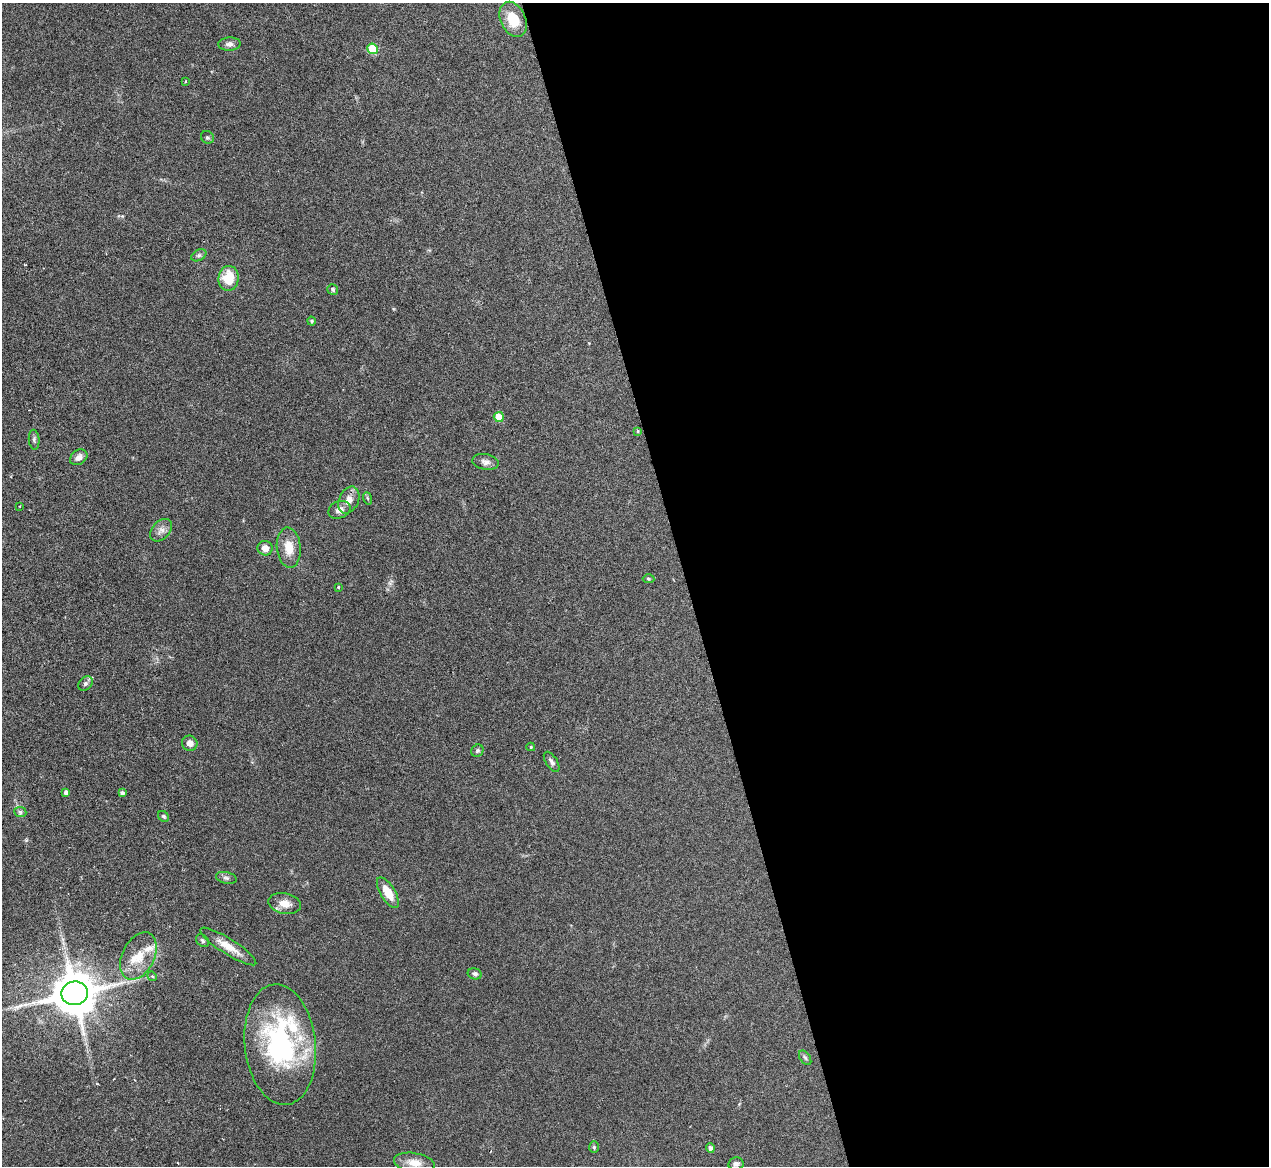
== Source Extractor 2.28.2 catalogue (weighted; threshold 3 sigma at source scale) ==
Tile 8 of 4 x 4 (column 4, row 2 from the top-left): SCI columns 4287-5553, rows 3236-4399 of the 5705 x 5824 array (HDU 1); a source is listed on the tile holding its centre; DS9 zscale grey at full resolution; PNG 1271 x 1168 px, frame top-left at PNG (2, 3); each listed source drawn as its Kron ellipse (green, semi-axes under 4 px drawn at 4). Shown black and unused: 46% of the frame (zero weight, under 3 of 6 exposures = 23% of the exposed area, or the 3 px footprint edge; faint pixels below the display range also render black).
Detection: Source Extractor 2.28.2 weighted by HDU 2 'WHT'; one run over the whole footprint, this tile lists its part. Background 0.0845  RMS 0.0046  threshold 0.0187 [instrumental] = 3 sigma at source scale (4.09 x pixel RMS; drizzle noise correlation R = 1.36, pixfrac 0.8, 0.05/0.05 arcsec/px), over >= 5 px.
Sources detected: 49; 2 inside a brighter listed object's ellipse — not listed separately; the other 47 listed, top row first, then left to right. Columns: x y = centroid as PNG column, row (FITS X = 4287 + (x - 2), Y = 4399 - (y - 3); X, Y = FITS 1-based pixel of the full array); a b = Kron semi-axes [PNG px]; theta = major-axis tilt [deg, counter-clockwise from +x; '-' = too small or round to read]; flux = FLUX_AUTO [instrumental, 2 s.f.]
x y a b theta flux
513 19 18 12 -66 9.9
229 44 11 6 2 1.6
373 49 5 5 - 15
186 81 4 3 - 0.4
207 137 7 6 - 0.84
199 255 8 5 30 1.1
229 278 12 10 84 12
333 289 6 5 - 0.79
312 321 4 4 - 0.54
499 417 5 5 - 9.3
638 431 4 4 - 0.44
34 440 10 5 -85 0.99
79 457 9 7 34 2.3
485 462 13 8 -10 2
367 498 6 4 -70 0.56
349 500 14 9 65 3.9
19 506 3 2 - 0.34
339 510 11 8 22 2.8
161 530 13 8 48 2.5
265 548 7 7 - 3
289 548 20 12 -84 7
648 579 6 4 -3 0.54
338 587 3 3 - 0.49
85 683 8 6 45 1.1
190 743 8 7 - 2.5
531 747 4 4 - 0.6
477 751 6 5 - 0.81
552 762 11 5 -57 1.4
66 792 4 4 - 1.4
122 793 4 4 - 1.2
20 812 6 5 - 0.8
164 816 6 5 - 0.72
226 878 10 5 -12 1.1
388 893 17 7 -58 7.4
285 903 16 10 -12 4.2
203 941 7 5 -49 0.91
228 946 33 8 -32 6.5
138 956 25 16 63 11
475 974 7 5 -13 1
152 976 5 4 - 0.46
75 993 13 12 - 1700
280 1045 60 35 -84 71
805 1058 8 5 -54 0.82
594 1147 6 5 - 0.62
710 1148 4 4 - 1.4
414 1163 20 9 -9 4.8
736 1164 7 6 - 1.4